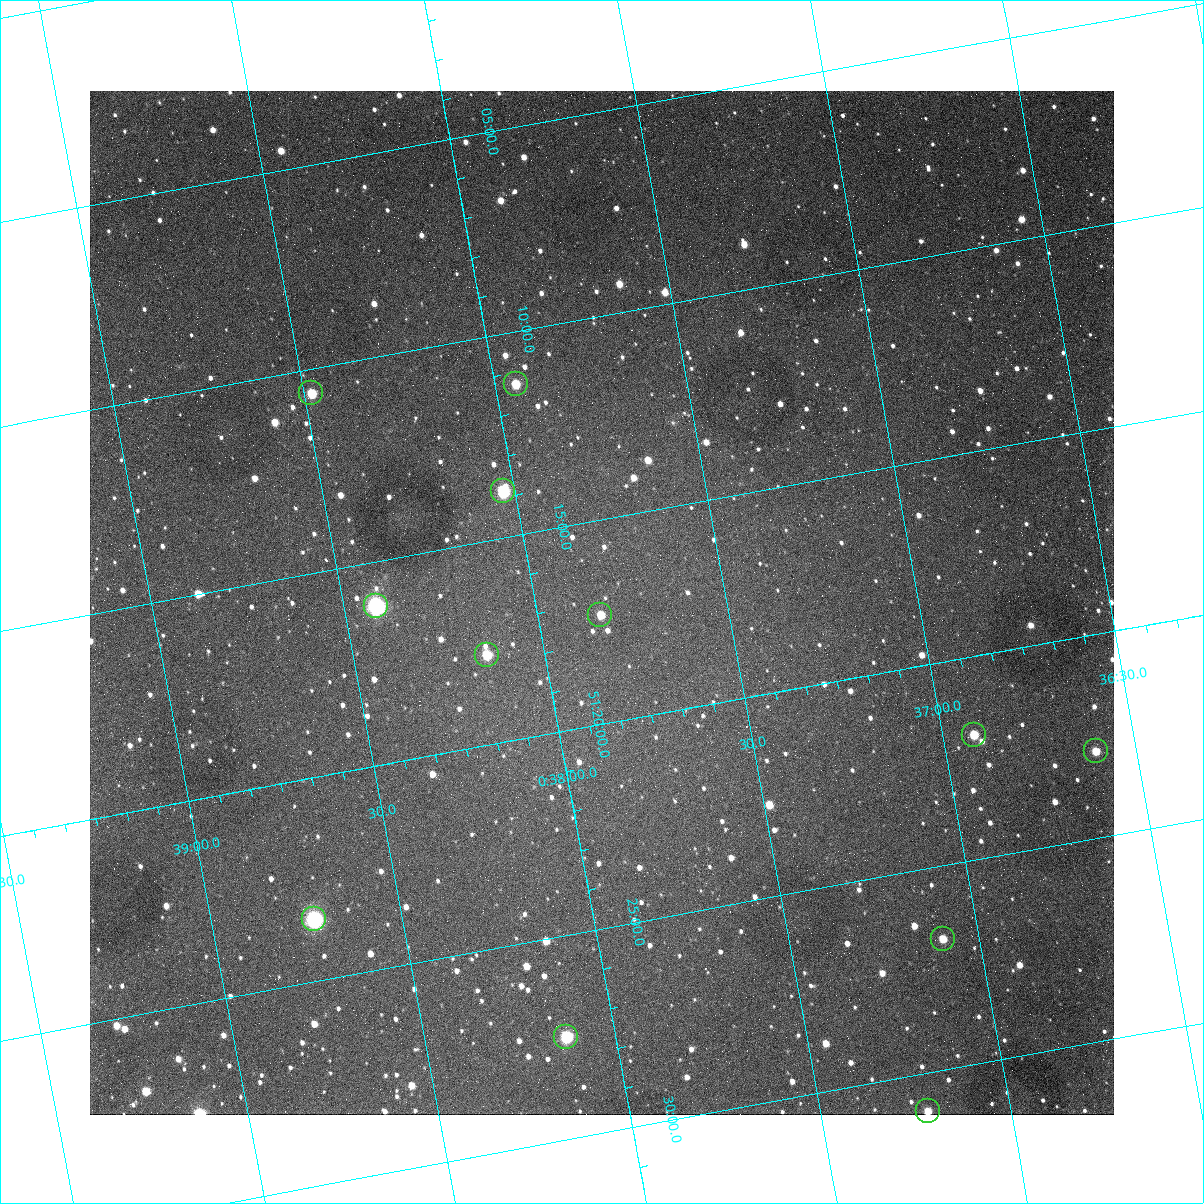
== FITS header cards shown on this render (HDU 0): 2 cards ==
NAXIS1  =                 1024
NAXIS2  =                 1024

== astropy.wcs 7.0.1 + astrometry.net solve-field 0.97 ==
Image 1024 x 1024 px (HDU 0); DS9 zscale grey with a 90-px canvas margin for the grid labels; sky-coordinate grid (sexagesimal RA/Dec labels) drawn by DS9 from the SOLVED WCS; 12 Tycho-2 reference stars matched to detected sources circled (green)
Header WCS: none
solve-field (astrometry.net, Tycho-2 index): SOLVED blind (the file carries no WCS)
Solved WCS: RA---TAN-SIP/DEC--TAN-SIP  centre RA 00:37:50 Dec +51:17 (9.46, +51.28 deg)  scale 1.49 arcsec/px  FOV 25.5' x 25.5'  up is -170 deg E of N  parity flipped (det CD > 0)
(file carries no celestial WCS; the grid is the blind solution)
Tycho-2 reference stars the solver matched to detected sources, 12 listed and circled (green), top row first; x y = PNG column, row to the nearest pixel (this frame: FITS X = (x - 90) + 1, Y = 1024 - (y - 91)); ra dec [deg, ICRS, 3 dp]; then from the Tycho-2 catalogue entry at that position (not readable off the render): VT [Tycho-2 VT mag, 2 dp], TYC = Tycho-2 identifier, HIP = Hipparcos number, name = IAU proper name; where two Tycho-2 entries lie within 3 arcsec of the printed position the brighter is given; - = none
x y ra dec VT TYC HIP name
516 384 9.486 +51.188 10.87 3261-2086-1 - -
311 393 9.620 +51.177 10.71 3261-2090-1 - -
503 491 9.507 +51.231 9.24 3261-2068-1 - -
376 606 9.604 +51.268 7.70 3261-1879-1 3018 -
600 615 9.459 +51.289 11.04 3261-1703-1 - -
487 655 9.538 +51.296 10.24 3261-1493-1 - -
974 735 9.229 +51.365 11.03 3261-2198-1 - -
1096 751 9.152 +51.381 11.06 3261-1519-1 - -
314 919 9.683 +51.391 7.88 3261-1837-1 - -
943 939 9.274 +51.446 10.91 3261-1253-1 - -
566 1037 9.532 +51.458 9.03 3261-1423-1 - -
928 1111 9.305 +51.516 11.13 3261-2117-1 - -